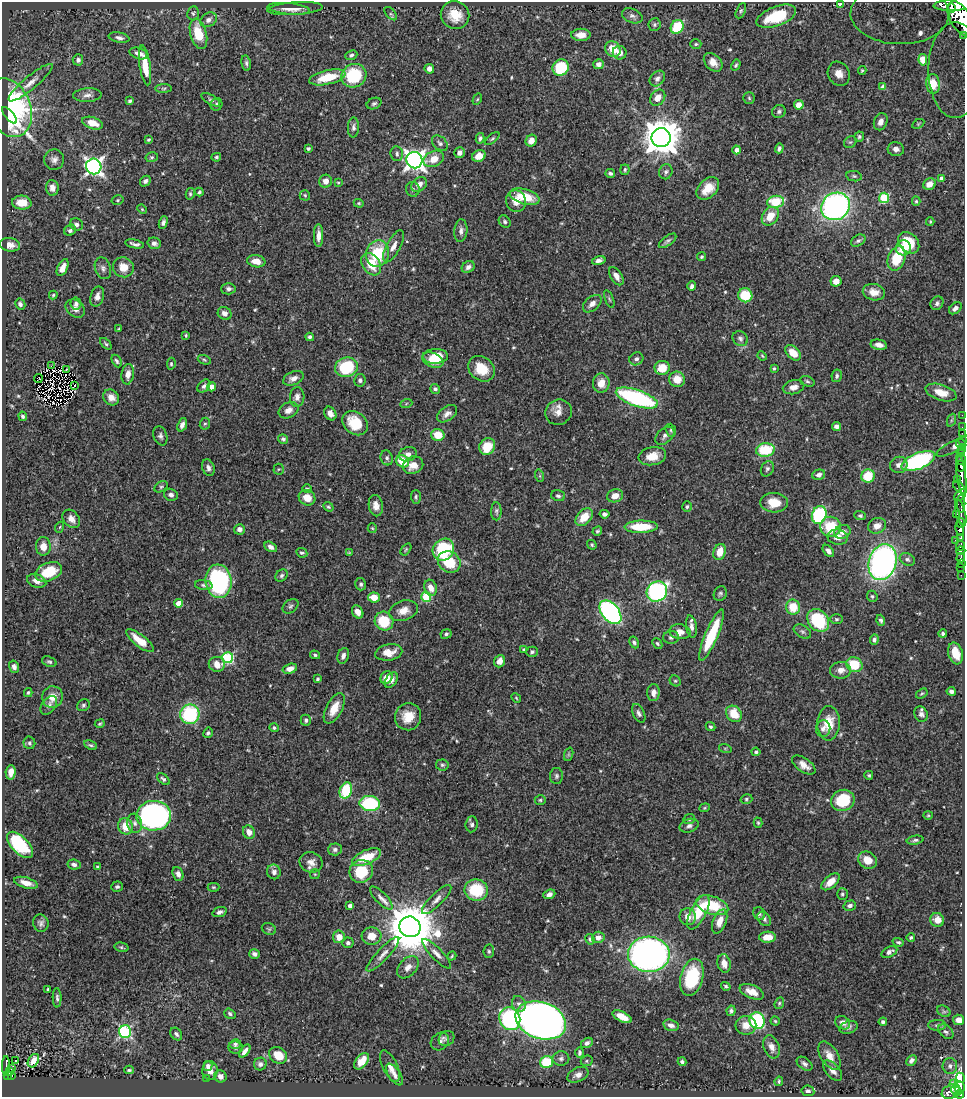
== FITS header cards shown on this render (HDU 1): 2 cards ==
NAXIS1  =                  963
NAXIS2  =                 1095

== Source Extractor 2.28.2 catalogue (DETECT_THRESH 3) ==
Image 963 x 1095 px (HDU 1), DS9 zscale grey, 1 PNG px = 1 image px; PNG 967 x 1099 px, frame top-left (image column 1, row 1095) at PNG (2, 2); each listed source drawn as its Kron ellipse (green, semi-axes under 4 px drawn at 4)
Background 0.635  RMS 0.018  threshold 0.0529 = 3 sigma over >= 5 px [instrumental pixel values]
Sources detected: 556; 4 with non-positive FLUX_AUTO (blend fragments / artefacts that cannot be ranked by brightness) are neither listed nor drawn; of the other 552, the 500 brightest by FLUX_AUTO listed and drawn (52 fainter detections omitted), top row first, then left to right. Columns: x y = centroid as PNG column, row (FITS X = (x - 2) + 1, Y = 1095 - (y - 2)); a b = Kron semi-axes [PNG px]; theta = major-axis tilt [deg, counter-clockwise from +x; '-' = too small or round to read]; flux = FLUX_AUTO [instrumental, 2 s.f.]
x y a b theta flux
840 4 3 2 - 1.4
957 4 24 6 5 1800
951 8 4 3 - 340
289 9 21 5 -6 8
295 9 28 6 4 9.5
741 11 8 4 65 2.3
193 13 7 6 - 2.6
391 14 8 4 -47 2.1
900 14 49 30 -1 530
455 15 14 13 - 23
632 16 11 7 -22 4.8
776 16 21 9 20 59
960 19 19 10 -61 2300
208 20 9 6 34 5.1
654 25 6 6 - 2.4
677 27 7 6 - 50
198 34 15 8 -75 34
581 35 9 6 0 10
963 35 3 2 - 36
119 38 10 5 -11 4.3
696 44 5 4 - 1.8
613 49 8 7 - 19
139 53 9 5 -17 7.3
620 53 7 6 - 7.5
351 55 6 4 22 2.7
78 60 5 5 - 3.2
923 60 6 3 -81 2.1
713 62 11 7 -46 9.1
246 63 8 4 -79 2.9
598 64 5 5 - 5.6
145 65 20 5 -82 27
736 65 6 4 62 2.1
561 68 8 7 - 50
429 69 5 4 - 5.1
862 70 4 3 - 1.4
955 70 48 27 -90 380
839 74 12 10 -61 14
354 76 13 11 28 66
327 77 18 7 13 32
657 79 9 6 46 4.9
31 83 28 6 40 12
933 84 10 6 -86 26
883 87 3 3 - 1.8
164 88 8 4 1 2.1
87 95 14 7 4 6.4
658 98 9 7 54 12
749 98 5 5 - 2
477 99 6 4 59 1.5
211 100 10 5 -30 2.7
130 101 3 3 - 2.8
216 104 6 5 - 2.9
374 104 7 5 23 2.5
799 105 5 5 - 12
9 108 30 22 -68 320
779 111 7 6 - 3
9 115 10 4 -49 81
881 122 9 6 67 7.6
93 123 11 6 -18 16
918 124 6 4 30 1.6
353 127 10 5 88 3.8
859 137 5 5 - 2.2
480 138 5 4 - 3
661 138 9 9 - 3000
492 139 9 3 40 1.9
149 140 3 3 - 1.5
531 141 6 5 - 9
850 142 6 5 - 2
440 143 9 6 -45 3.5
308 148 4 3 - 2.3
779 148 5 3 - 3.1
896 149 8 7 - 5.9
737 150 4 4 - 7.1
459 153 5 5 - 5.5
397 154 7 6 - 3.2
479 156 7 5 28 15
152 157 6 5 - 2.1
216 157 5 4 - 1.9
54 159 10 10 - 6.5
434 159 11 7 24 16
414 160 8 8 - 650
94 166 8 7 - 450
625 170 5 4 - 2.1
666 172 7 6 - 3.6
610 173 5 4 - 2.8
854 176 8 5 -10 2.3
942 179 4 4 - 9.2
145 181 6 4 48 3.6
326 181 6 6 - 8.2
338 183 4 4 - 1.3
419 184 8 6 36 7.5
929 184 6 5 - 11
52 188 8 6 -84 7.8
708 188 13 9 44 21
413 189 7 6 - 2.8
199 192 4 3 - 2
190 194 6 4 78 1.9
305 195 5 5 - 1.9
525 197 15 7 -16 34
884 198 5 5 - 66
118 200 6 4 16 1.9
516 201 11 10 - 14
916 201 4 4 - 1.6
776 202 8 6 8 48
22 203 10 7 -3 18
359 203 5 4 - 1.4
835 206 15 13 36 390
142 209 5 4 - 1.4
770 216 10 7 55 20
163 222 6 4 68 3.4
505 222 6 5 - 2.7
930 222 4 3 - 1.3
76 224 7 6 - 4.7
70 230 6 5 - 3.6
461 231 11 6 85 5.2
319 236 11 4 90 7.8
668 241 10 4 36 3
858 241 8 5 31 3.2
154 243 7 5 -14 4.2
909 243 12 9 -47 37
135 244 9 3 -12 3.8
10 245 10 6 -8 9.8
394 246 18 7 61 8.7
903 248 7 7 - 20
378 254 13 11 73 52
701 257 5 4 - 1.8
897 258 13 8 70 38
599 260 7 4 15 4.3
256 261 9 6 -9 11
371 264 12 8 -56 29
123 267 10 10 - 16
468 267 7 5 31 4.7
63 268 9 5 64 8.6
103 268 11 7 -70 4.9
616 276 10 5 -58 6.2
836 281 5 5 - 10
692 286 5 4 - 3.8
228 289 7 6 - 3.4
874 292 11 8 -10 11
53 295 4 4 - 1.5
745 295 7 7 - 39
97 296 10 6 74 5.7
609 299 9 3 -68 2
937 303 7 6 - 3.4
20 304 6 5 - 3
76 304 6 5 - 3.1
592 304 11 6 41 7.3
955 308 7 5 39 5.4
75 309 10 8 -37 6.9
225 313 7 6 - 6.4
119 329 4 3 - 2
186 335 4 3 - 1.7
310 337 4 4 - 2.8
740 338 8 7 - 3.5
106 344 7 4 -46 2
879 345 8 5 -10 7
793 353 9 6 -41 17
435 356 12 7 2 27
762 356 5 4 - 1.4
636 359 7 6 - 4.2
204 360 7 4 -20 1.6
433 360 11 7 -23 21
117 361 7 4 -62 2.6
171 364 6 4 82 2.2
51 365 3 2 - 1.6
346 367 11 9 15 65
662 368 7 7 - 20
774 368 3 3 - 1.6
66 369 3 2 - 1.4
481 369 14 11 -38 27
128 374 10 6 82 9
837 376 6 5 - 3
38 378 4 2 - 1.5
293 378 11 6 21 7.3
677 379 8 7 - 18
360 380 6 5 - 2.8
807 381 7 5 -19 2.3
601 383 9 8 - 14
75 385 3 2 - 1.3
204 386 7 5 46 3
212 387 5 4 - 7.5
793 387 11 7 13 8.1
435 389 5 4 - 3.1
941 392 16 8 -17 17
111 397 8 7 - 9
297 397 10 7 88 5.8
637 398 22 8 -19 170
406 404 6 4 21 1.4
288 410 10 7 28 7.4
558 412 13 12 - 11
330 413 7 5 -57 7.7
447 414 11 7 35 6.8
962 415 2 2 - 6.1
23 416 5 4 - 2.7
952 420 7 4 70 1.9
355 423 14 11 -38 37
205 424 6 5 - 2.1
182 425 7 4 70 4.9
836 426 4 4 - 4.8
962 427 2 2 - 5.9
671 430 7 5 -70 2
962 433 2 2 - 6
438 435 6 6 - 24
160 436 10 6 -71 3.8
665 436 11 7 42 4.8
283 439 5 4 - 3
962 440 2 2 - 9.9
961 443 4 2 - 18
487 446 9 7 56 29
955 446 20 5 27 5.9
961 449 3 2 - 17
765 450 9 7 8 55
961 453 3 3 - 36
408 454 9 7 20 6.2
652 456 14 9 11 16
387 458 7 6 - 3.2
962 460 5 3 - 220
403 461 7 6 - 28
918 461 18 8 23 180
413 465 10 8 19 11
899 465 9 8 - 6.5
961 466 6 3 77 420
208 468 8 6 -69 4.6
279 469 5 5 - 1.8
767 469 8 6 63 3.2
819 475 6 5 - 4.5
961 475 21 4 -82 640
540 476 6 4 -72 1.5
868 476 7 6 - 38
958 480 3 2 - 51
161 487 7 5 29 2.3
307 488 5 3 - 1.3
959 488 7 4 -41 140
171 495 7 6 - 4.6
960 495 7 4 44 250
558 496 7 5 -15 2.7
615 496 8 6 18 12
416 497 7 5 -89 2.1
307 498 8 7 - 15
774 503 14 10 -3 24
961 504 9 3 -90 120
376 506 11 7 -82 8.6
328 507 5 4 - 1.6
687 507 5 4 - 2.2
496 511 9 5 89 2.7
961 513 14 4 -75 240
604 514 5 4 - 3.2
957 514 3 2 - 45
819 515 9 7 69 120
860 516 5 4 - 2.2
584 517 10 7 47 22
71 519 10 7 -50 8.1
961 523 5 3 - 160
877 526 9 7 27 10
60 527 5 3 - 1.3
641 527 16 6 1 47
831 527 10 10 - 38
372 528 5 4 - 1.5
239 529 5 5 - 5.3
960 529 7 4 -80 340
597 531 5 4 - 1.9
842 532 8 7 - 9.5
838 537 10 7 -8 9.9
961 537 4 3 - 120
955 540 2 2 - 6.2
592 545 5 4 - 1.9
43 546 9 7 -88 12
960 546 5 3 - 270
271 547 7 4 -30 4.7
406 549 7 4 55 1.6
443 550 11 10 - 88
828 551 7 4 -50 5.8
961 551 4 3 - 150
720 552 8 6 71 18
302 553 6 4 -25 2.2
349 553 4 3 - 1.5
961 558 5 3 - 110
907 559 8 6 -31 3.6
449 562 12 10 -37 40
883 562 18 13 73 420
961 564 3 2 - 12
961 567 3 2 - 59
49 572 14 9 22 40
281 575 7 5 46 2.8
961 575 2 2 - 8.8
37 581 10 6 -19 7.2
218 581 17 13 -84 170
361 584 6 5 - 2.7
204 585 9 5 -6 2.8
431 588 8 6 -71 9.7
657 591 11 9 43 220
720 594 7 6 - 2.7
872 596 6 5 - 2
374 597 6 5 - 17
426 597 5 5 - 60
179 603 4 4 - 17
290 606 9 6 39 3.1
793 607 7 7 - 28
403 611 15 9 18 13
358 612 7 5 -58 8.4
610 612 14 8 -50 290
836 619 6 5 - 2.3
818 620 12 9 -49 79
881 620 5 4 - 3
384 621 9 9 - 39
692 627 11 5 -81 6
680 632 10 7 -8 10
802 632 9 6 -31 3.1
446 634 5 4 - 2.8
943 634 4 4 - 2.5
711 635 27 6 67 69
671 637 8 6 1 3.2
874 640 5 4 - 2.9
140 641 17 6 -37 23
634 642 6 4 -62 2.8
657 644 5 4 - 2.3
523 649 3 3 - 1.8
389 652 13 8 10 14
532 652 6 5 - 2.4
956 653 11 7 -74 21
315 655 5 4 - 1.7
343 656 8 5 71 5.3
228 658 5 5 - 110
499 661 6 5 - 8.8
49 662 8 5 -20 2.3
217 664 8 7 - 13
854 665 8 7 - 38
14 667 6 5 - 4.4
290 669 7 5 16 7.8
841 670 10 8 2 11
386 678 7 5 55 17
317 679 4 3 - 2.1
391 680 8 5 53 6.4
675 681 6 5 - 2
951 691 4 4 - 3.7
28 693 4 3 - 1.7
653 693 8 6 89 7.3
922 694 6 4 33 1.7
53 697 11 10 - 14
516 698 5 4 - 1.4
49 705 10 6 54 4.6
83 705 7 5 36 2.4
334 708 17 8 62 18
639 713 10 5 -65 4
190 714 10 9 - 110
734 714 9 7 -51 24
921 714 8 6 -62 5.1
408 717 14 13 - 22
306 720 5 5 - 3
828 723 17 11 87 25
100 724 5 3 - 1.5
711 727 5 4 - 2.1
274 728 5 4 - 2
823 729 8 7 - 4.9
208 733 5 4 - 2.7
29 743 6 6 - 2.7
91 745 7 4 -25 1.9
725 748 6 4 -18 1.5
756 752 4 4 - 2.7
569 754 7 4 71 2
442 765 6 5 - 2.3
804 765 13 6 -35 9.2
11 772 7 5 85 10
869 775 4 4 - 1.8
556 776 8 6 89 3.2
163 779 7 4 -42 2.8
346 790 8 6 70 59
746 799 6 4 17 2
540 800 5 5 - 1.8
843 800 12 10 22 57
370 803 10 7 -6 87
705 808 5 4 - 1.4
928 815 4 4 - 1.3
154 816 17 15 2 380
689 819 6 5 - 1.8
135 823 9 7 -73 5.1
758 823 5 4 - 1.6
472 824 8 6 84 3.5
125 826 8 7 - 22
689 826 10 6 17 4.3
249 832 7 6 - 8.6
915 840 8 4 9 2.7
20 845 16 8 -45 80
335 849 7 6 - 3.9
367 857 15 7 24 32
867 860 10 8 -31 18
311 862 12 10 -23 9.1
74 864 6 5 - 3.8
98 867 4 4 - 2.3
361 871 12 11 - 43
274 872 7 6 - 5.7
178 874 7 5 -68 5.2
315 874 5 5 - 1.4
831 882 11 6 41 13
26 883 12 5 -16 9.6
117 887 6 5 - 2.4
213 887 6 4 0 1.7
476 890 11 10 - 52
549 894 6 4 21 5.4
842 894 6 5 - 2.3
381 898 15 5 -46 6.5
437 899 19 6 45 7.5
712 905 17 9 -19 46
350 906 4 4 - 6.5
850 906 6 5 - 4.6
220 912 7 5 19 4.3
698 912 19 7 63 45
759 914 7 5 -57 2.8
688 917 8 8 - 10
764 919 8 6 -48 4.1
937 920 7 7 - 12
720 921 12 6 68 13
41 923 8 7 - 4.4
410 927 10 10 - 6900
269 929 7 5 -26 2.3
371 936 10 9 - 13
339 937 6 6 - 14
598 937 6 5 - 6.2
768 937 8 5 2 15
911 937 4 4 - 2.2
590 939 5 4 - 2.3
898 942 6 4 -17 1.9
348 943 5 5 - 3.1
122 947 7 4 -14 1.9
489 951 7 5 80 2.2
889 952 8 5 25 5.4
255 954 5 4 - 4.6
383 954 23 6 47 9.4
437 954 20 5 -46 7.8
649 954 21 17 -2 580
452 956 5 3 - 1.3
724 963 9 6 -78 12
408 967 13 8 47 8.7
692 977 19 11 75 68
726 986 5 4 - 2.1
48 989 4 3 - 1.5
752 992 13 6 -23 13
57 998 9 4 -88 3.1
779 1003 6 4 69 1.7
519 1004 8 6 -68 4.8
731 1011 5 4 - 2.7
944 1011 7 5 -30 2.2
230 1014 6 4 -35 2.9
622 1017 10 5 -27 16
510 1019 12 10 -65 150
541 1020 26 18 -19 1200
959 1020 5 5 - 7.6
757 1021 8 7 - 130
775 1021 4 4 - 1.6
883 1022 4 4 - 2.6
843 1023 8 6 -32 7.4
671 1025 8 5 -15 6.1
746 1025 10 9 - 12
937 1025 9 5 0 2.8
849 1027 9 6 18 3.8
125 1032 6 6 - 150
946 1032 9 6 -41 3.4
176 1034 7 5 -50 3.5
447 1039 8 7 - 3.2
440 1041 10 8 38 5.2
587 1043 6 5 - 4.6
235 1044 6 5 - 2.6
235 1047 7 6 - 3.2
772 1047 12 7 -71 7.8
245 1051 7 4 53 6.3
580 1052 5 4 - 2.9
278 1055 9 7 -36 19
829 1056 16 8 -57 13
561 1059 8 7 - 3.8
15 1060 3 2 - 2.3
911 1060 6 4 47 4
33 1061 7 5 60 9.9
362 1061 9 5 49 20
587 1061 6 5 - 1.9
547 1062 6 6 - 46
682 1062 4 4 - 2.6
260 1064 6 6 - 4
805 1064 9 5 -37 3.5
6 1066 9 2 90 79
208 1066 5 4 - 3.8
390 1066 17 7 -65 10
950 1066 8 7 - 4.5
11 1068 3 2 - 17
129 1070 4 3 - 2
210 1070 9 7 89 9
833 1070 12 6 -49 7.2
9 1072 3 3 - 22
394 1074 12 6 -57 5.6
8 1075 4 3 - 42
12 1075 3 2 - 13
578 1075 11 7 25 6.8
220 1076 6 6 - 6.6
960 1078 5 4 - 190
207 1079 4 3 - 1.7
779 1081 5 3 - 1.8
954 1083 2 2 - 41
959 1087 7 5 -74 380
808 1091 6 5 - 3.5
951 1091 10 6 24 390
956 1091 5 3 - 240
960 1094 4 4 - 180
At the frame edge (FLAGS 8, measured only in part): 5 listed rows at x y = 957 4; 900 14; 960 19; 963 35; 955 70
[52 fainter detections neither listed nor drawn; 4 non-positive-flux detections neither listed nor drawn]